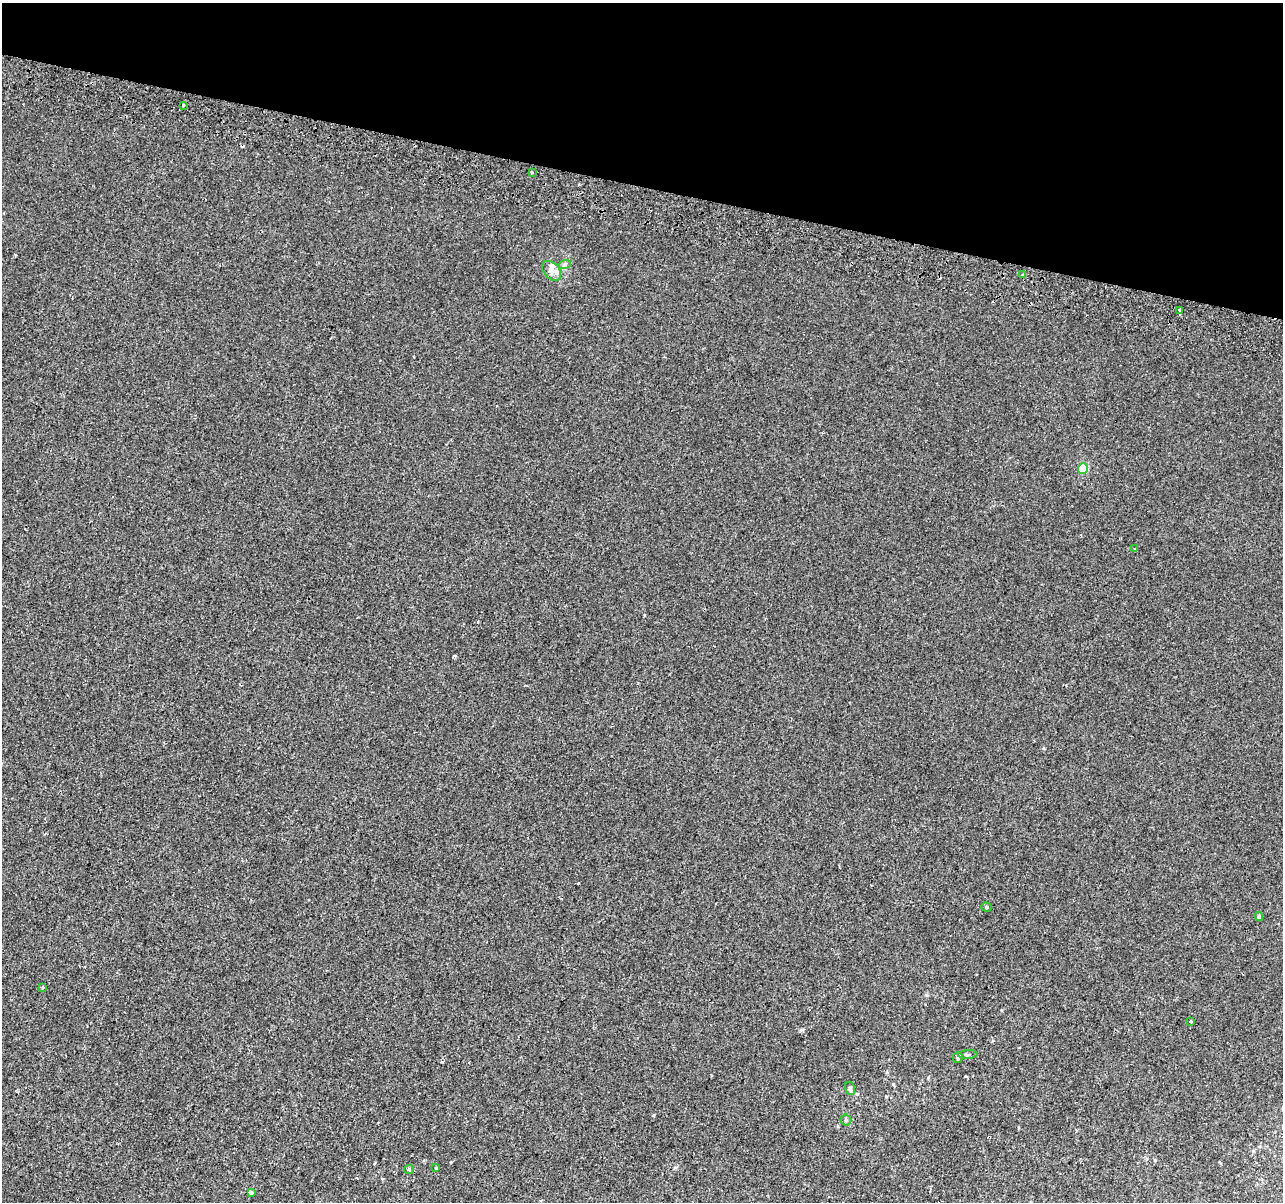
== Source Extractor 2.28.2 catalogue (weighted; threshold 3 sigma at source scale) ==
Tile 2 of 4 x 4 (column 2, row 1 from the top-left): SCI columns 1300-2580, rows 3930-5129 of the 5152 x 5395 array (HDU 1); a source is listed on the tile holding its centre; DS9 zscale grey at full resolution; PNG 1285 x 1204 px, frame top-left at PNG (2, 3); each listed source drawn as its Kron ellipse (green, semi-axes under 4 px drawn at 4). Shown black and unused: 15% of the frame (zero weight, under 2 of 3 exposures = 2% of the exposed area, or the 3 px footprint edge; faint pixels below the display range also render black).
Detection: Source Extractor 2.28.2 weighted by HDU 2 'WHT'; one run over the whole footprint, this tile lists its part. Background 7.68e-04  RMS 0.0028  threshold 0.0128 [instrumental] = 3 sigma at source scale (4.5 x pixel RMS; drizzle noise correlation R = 1.50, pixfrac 1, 0.0396/0.0396 arcsec/px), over >= 5 px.
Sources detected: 23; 3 cosmic-ray / hot-pixel residue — neither listed nor drawn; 1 inside a brighter listed object's ellipse — not listed separately; the other 19 listed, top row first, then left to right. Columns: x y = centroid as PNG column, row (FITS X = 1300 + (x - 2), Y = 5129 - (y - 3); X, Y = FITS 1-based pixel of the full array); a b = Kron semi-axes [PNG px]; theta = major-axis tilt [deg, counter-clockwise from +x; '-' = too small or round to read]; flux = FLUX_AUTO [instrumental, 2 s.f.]
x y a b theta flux
183 105 4 2 - 0.26
532 172 4 2 - 0.21
565 264 6 4 19 0.48
552 271 11 7 -47 1.6
1023 275 3 3 - 0.55
1180 310 4 3 - 1.6
1083 469 5 5 - 9.9
1135 549 3 3 - 0.23
986 907 5 4 - 0.41
1259 917 4 3 - 0.53
42 987 3 2 - 0.22
1190 1022 4 3 - 2.5
968 1055 10 3 3 0.54
958 1057 5 5 - 0.58
850 1088 7 5 -74 0.5
846 1120 5 5 - 0.48
436 1168 4 3 - 0.24
409 1169 5 4 - 0.34
251 1192 4 3 - 1.8
Unlisted compact peaks at least as high as the median listed source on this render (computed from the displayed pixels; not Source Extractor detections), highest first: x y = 802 1030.